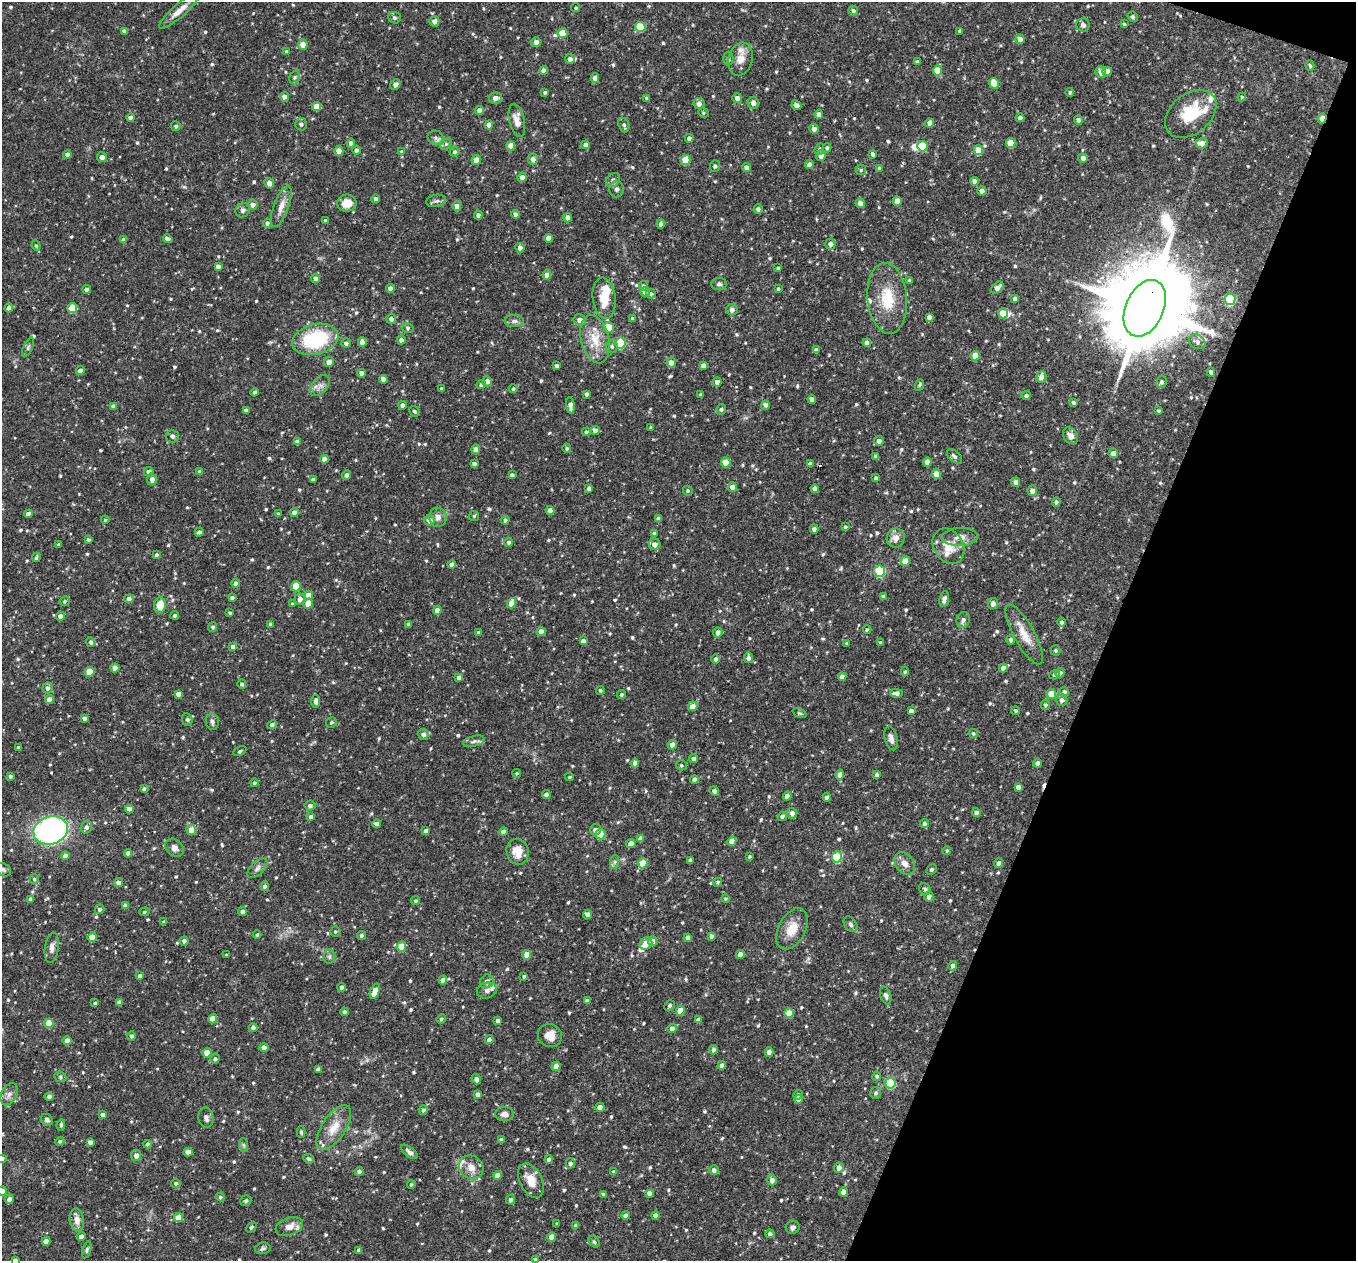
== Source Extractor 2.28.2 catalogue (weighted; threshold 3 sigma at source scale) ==
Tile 8 of 4 x 4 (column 4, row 2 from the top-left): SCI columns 4065-5418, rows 2783-4041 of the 5421 x 5435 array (HDU 1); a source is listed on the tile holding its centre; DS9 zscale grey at full resolution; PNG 1358 x 1263 px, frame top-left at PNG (2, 2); each listed source drawn as its Kron ellipse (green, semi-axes under 4 px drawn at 4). Shown black and unused: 18% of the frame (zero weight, under 2 of 3 exposures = <1% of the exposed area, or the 3 px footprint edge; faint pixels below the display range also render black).
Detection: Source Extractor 2.28.2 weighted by HDU 2 'WHT'; one run over the whole footprint, this tile lists its part. Background 0.0768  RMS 0.0052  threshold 0.0233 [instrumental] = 3 sigma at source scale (4.5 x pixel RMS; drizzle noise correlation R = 1.50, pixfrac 1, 0.05/0.05 arcsec/px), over >= 5 px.
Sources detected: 728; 2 inside a brighter object's white glare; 2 cosmic-ray / hot-pixel residue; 1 long thin detection or spike segment (spike, bleed or trail) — neither listed nor drawn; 9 inside a brighter listed object's ellipse — not listed separately; of the other 714, all 500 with FLUX_AUTO >= 0.724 (the completeness limit of this list) listed and drawn (214 fainter detections not listed), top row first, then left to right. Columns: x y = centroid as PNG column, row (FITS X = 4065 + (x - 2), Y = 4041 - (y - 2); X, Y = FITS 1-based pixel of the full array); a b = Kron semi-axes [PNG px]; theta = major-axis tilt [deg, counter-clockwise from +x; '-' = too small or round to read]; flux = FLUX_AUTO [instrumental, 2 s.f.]
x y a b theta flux
576 8 4 4 - 0.76
179 11 26 6 41 5.3
853 11 5 4 - 1.3
1133 17 5 5 - 0.94
394 18 6 5 - 0.96
434 21 5 5 - 2.5
1124 24 3 3 - 0.83
1083 25 6 6 - 1.5
640 27 5 5 - 19
125 31 4 4 - 2.3
960 31 4 4 - 1.3
562 33 5 5 - 12
1020 39 5 4 - 2.8
536 42 5 4 - 2.7
303 45 5 5 - 5
287 52 4 4 - 1.5
728 58 7 5 -90 0.83
570 59 5 5 - 2.2
741 59 17 12 74 5.9
917 62 4 4 - 0.84
1310 66 5 4 - 0.9
544 71 4 4 - 2.8
937 71 5 4 - 11
1107 71 5 4 - 3.6
1101 72 6 5 - 3.1
295 77 7 5 73 1.1
595 78 4 4 - 3.3
994 83 5 5 - 10
395 84 6 4 49 1.4
1070 92 4 4 - 0.82
545 93 3 3 - 1
284 97 5 4 - 2.6
1242 97 4 4 - 0.77
495 98 6 5 - 3.1
647 98 4 4 - 1.1
737 98 5 4 - 2.8
753 103 6 5 - 3.1
699 104 5 5 - 3.3
796 105 5 4 - 2.1
317 107 4 4 - 7
479 110 4 4 - 3.3
703 113 5 4 - 0.73
819 114 4 4 - 2.4
1191 114 29 20 40 20
131 118 4 4 - 2.3
1020 118 4 4 - 2.5
1322 118 5 3 - 5.2
517 120 17 7 -77 5
1078 120 4 4 - 1.4
929 123 4 4 - 2.2
301 124 6 6 - 1.5
489 125 4 4 - 4.3
624 125 7 5 -69 1.3
176 126 5 4 - 1.2
814 129 5 4 - 2.6
435 137 8 7 - 1.6
689 138 4 4 - 2.1
351 143 4 4 - 1.8
1011 143 5 4 - 11
1202 143 6 5 - 2.8
446 144 6 5 - 1
586 145 4 4 - 2.7
511 146 4 4 - 5.9
922 146 5 5 - 11
827 148 4 3 - 0.92
819 149 6 4 68 0.83
356 150 4 4 - 1.4
978 150 5 4 - 8
339 151 4 4 - 7
402 152 4 4 - 0.89
455 152 5 4 - 1.2
67 154 4 4 - 2.3
873 154 4 3 - 1.7
821 156 5 5 - 3.4
102 157 5 5 - 2.9
1083 158 5 4 - 2.2
533 159 5 5 - 2.9
476 160 5 4 - 5.1
686 160 5 5 - 12
809 165 4 4 - 2.5
715 166 6 5 - 1
746 168 4 4 - 2.6
879 168 4 3 - 0.95
861 170 5 5 - 0.84
522 177 5 4 - 2.4
613 180 8 6 40 1.7
975 181 4 4 - 2.5
269 183 5 5 - 2.9
617 189 8 7 - 1.6
982 191 4 4 - 2.6
376 199 4 4 - 1.7
436 201 10 6 9 1.5
897 201 4 4 - 5.6
347 203 9 8 - 6.3
860 203 5 4 - 2.6
253 205 5 5 - 2.7
281 206 22 7 70 4.4
457 206 4 4 - 3
758 209 4 4 - 1.3
243 210 8 6 45 1.7
516 214 4 4 - 1.9
478 215 4 4 - 1.6
568 218 4 4 - 2.6
325 220 3 3 - 0.93
267 223 4 4 - 1.3
661 224 4 3 - 1.6
549 238 4 4 - 4.4
168 239 5 4 - 1.9
124 240 4 4 - 2.5
830 244 5 5 - 2.7
36 246 5 4 - 0.8
520 248 5 4 - 2.3
218 266 4 4 - 2.2
778 268 4 4 - 0.92
547 275 4 4 - 4.2
315 278 4 4 - 2.8
909 280 4 3 - 0.84
719 284 8 6 0 1.2
644 286 5 4 - 1.5
390 288 4 4 - 3.1
997 288 7 4 41 3.3
87 289 4 4 - 2.5
778 289 3 3 - 0.86
645 292 5 5 - 3.4
651 294 5 5 - 1.2
604 298 21 11 -82 10
887 298 35 19 -85 18
1015 299 4 4 - 1.9
1230 299 6 5 - 53
9 308 4 4 - 2.6
72 308 5 5 - 18
1145 308 30 19 66 9600
732 310 5 5 - 2.1
1003 313 5 5 - 8.8
929 317 4 4 - 2.2
632 318 3 3 - 0.98
391 319 5 5 - 2.1
580 320 6 5 - 3
514 321 9 6 0 1.6
609 327 5 5 - 6.1
408 328 6 5 - 1.1
315 339 23 15 14 39
595 339 25 14 -76 11
401 340 4 4 - 2.2
362 342 5 4 - 3.7
1197 342 9 6 -33 2
346 343 5 4 - 1.8
621 343 5 5 - 28
867 343 4 4 - 3.2
612 346 6 6 - 1.4
28 347 10 4 65 1.2
816 350 4 4 - 2.5
975 356 5 4 - 7.8
329 362 5 4 - 3.6
671 362 5 4 - 2.8
557 366 4 4 - 1.9
703 366 4 4 - 2.8
80 371 4 4 - 2.8
1211 372 4 4 - 1.3
361 373 4 4 - 2.3
1041 377 6 5 - 2.6
383 379 4 4 - 2.8
487 381 5 5 - 3.2
717 382 4 4 - 2.5
1162 382 6 5 - 1.4
320 385 12 7 49 2.9
481 385 4 4 - 2.3
919 385 6 4 68 0.91
441 389 3 3 - 0.97
513 389 4 4 - 0.96
254 392 4 3 - 1.2
586 394 4 3 - 1.3
701 395 4 3 - 1.1
1026 396 4 4 - 1.1
812 399 4 4 - 2.1
1073 403 4 3 - 1.1
402 405 4 4 - 2.3
570 405 8 4 -83 2.7
765 405 4 4 - 1.7
113 406 4 4 - 2.2
721 409 5 4 - 1.1
246 410 4 3 - 1.7
414 411 5 4 - 0.84
1159 411 4 3 - 0.84
651 427 3 3 - 0.85
595 430 4 4 - 3
586 432 4 4 - 0.86
172 436 6 6 - 1.2
1071 436 9 7 -58 3.3
879 441 5 5 - 2.2
297 442 4 4 - 2.5
567 448 4 4 - 0.75
476 449 5 4 - 3.1
1113 453 5 4 - 2.7
876 456 4 4 - 1.1
954 456 9 5 -44 1.7
324 459 4 4 - 2.8
726 462 5 4 - 9.9
927 462 4 4 - 4.9
474 464 4 4 - 1.6
810 464 4 4 - 2.4
149 472 5 4 - 2.6
200 472 4 4 - 2.4
937 474 4 4 - 5.8
347 475 5 4 - 1.4
512 475 4 4 - 1.2
876 478 4 3 - 1.2
152 479 6 5 - 2.9
313 479 4 3 - 1.1
1016 482 4 4 - 2.4
732 487 5 4 - 3.5
589 489 4 4 - 2.5
815 489 4 4 - 2.5
688 491 5 4 - 0.9
1032 491 5 5 - 2.8
1056 502 4 4 - 1.4
550 511 4 4 - 2.8
294 512 4 4 - 2.5
28 514 4 4 - 2.8
278 514 4 3 - 0.79
474 516 5 5 - 0.73
438 517 9 8 - 3
659 519 4 4 - 2.7
105 520 4 3 - 0.72
429 520 5 5 - 3.6
505 520 4 4 - 1.1
845 527 4 3 - 1
814 529 4 4 - 1.9
199 532 4 4 - 1.5
654 533 4 3 - 1
960 537 18 9 1 4.7
896 538 9 9 - 3.3
88 540 4 4 - 0.98
509 542 4 4 - 1.4
59 544 4 4 - 0.76
655 544 6 5 - 3.1
948 546 19 14 -58 9
156 555 4 4 - 1.2
36 557 5 3 - 0.91
905 561 5 4 - 6.9
452 564 4 4 - 1.8
880 571 5 5 - 44
236 583 4 4 - 2.3
296 586 5 4 - 15
309 595 5 4 - 5.3
883 596 4 3 - 1.2
129 598 5 4 - 1.7
232 598 4 4 - 1.3
300 599 5 5 - 2.8
944 599 8 5 82 1.7
65 601 5 4 - 0.93
308 603 5 4 - 5.1
511 603 5 4 - 6.2
292 604 4 4 - 0.98
993 604 5 5 - 2.8
160 605 8 6 86 7.3
437 610 4 4 - 3.4
230 613 4 3 - 0.8
175 615 4 4 - 1.2
60 616 4 4 - 2.4
963 620 8 6 62 2.2
1061 622 4 4 - 1.2
271 624 4 3 - 1.2
409 624 4 3 - 1.8
213 627 5 4 - 1.2
867 630 4 3 - 0.77
478 632 4 3 - 0.97
541 632 4 4 - 4.1
718 632 5 4 - 2.5
1024 634 34 10 -61 8.7
1011 640 4 4 - 1.3
583 641 4 4 - 2.6
91 642 5 4 - 1.4
880 642 4 4 - 0.76
847 643 4 3 - 0.95
233 647 4 4 - 2.4
1056 650 5 5 - 0.82
748 658 5 4 - 1.9
716 659 4 4 - 1.4
115 668 4 4 - 4.3
1003 668 4 4 - 2.5
90 672 5 5 - 14
905 672 4 4 - 0.85
1060 673 4 4 - 2.8
1054 675 5 4 - 1.1
842 677 4 4 - 2.8
459 678 4 4 - 2.2
242 684 5 4 - 0.98
47 688 5 5 - 2.1
600 690 4 4 - 0.8
1064 692 5 4 - 1.6
896 693 6 4 -2 2.3
178 694 4 4 - 2.9
622 694 4 4 - 0.96
1051 694 5 5 - 11
49 699 4 4 - 3.6
1062 700 6 5 - 1.8
316 701 6 4 85 1.6
1045 705 5 4 - 1.1
693 706 5 4 - 4.3
911 711 4 4 - 2.4
1016 711 4 4 - 0.86
799 713 7 4 -25 0.77
85 718 4 4 - 1.7
187 720 6 5 - 0.81
212 722 8 6 -82 1.4
331 723 5 5 - 0.88
272 725 5 4 - 1.6
973 733 5 4 - 0.75
423 734 5 5 - 1.9
891 738 12 6 -76 2.5
474 741 11 5 15 1.7
672 745 5 4 - 2.8
19 748 3 3 - 0.89
240 751 7 4 27 0.74
693 759 4 4 - 1.7
635 763 4 4 - 2.4
1037 763 4 4 - 2.4
681 765 5 5 - 0.86
517 773 4 4 - 0.73
840 775 5 4 - 2.7
877 775 4 4 - 1.7
10 776 4 3 - 1.1
570 777 4 3 - 0.84
694 779 4 4 - 2.5
254 783 4 4 - 1
1018 787 4 4 - 2.2
144 789 4 3 - 1.3
714 791 5 4 - 1.6
546 795 4 4 - 2.5
787 796 4 4 - 4
827 797 4 4 - 2.7
310 806 5 5 - 1.9
129 809 4 4 - 2.9
976 812 4 4 - 1.6
792 813 5 5 - 3.1
782 816 5 4 - 1.2
311 817 4 4 - 2.5
924 823 4 4 - 1
377 824 4 4 - 1.7
86 827 6 5 - 1.7
51 830 17 14 19 130
191 830 5 5 - 6.3
596 830 5 5 - 2.8
426 831 4 4 - 2.8
503 832 4 4 - 2
601 834 5 5 - 21
641 838 4 4 - 2.8
732 841 5 4 - 5.8
631 844 5 4 - 3.1
174 848 10 8 -44 2.7
947 851 4 4 - 0.77
518 852 13 11 -77 8.7
128 853 4 4 - 2.3
65 856 4 4 - 2.3
749 857 4 3 - 0.73
837 857 5 5 - 32
690 860 4 3 - 1.4
615 862 7 4 89 1.1
643 863 5 4 - 15
905 863 12 9 -53 3.5
999 863 4 4 - 2.4
257 868 12 6 43 2.1
3 870 8 6 -29 1.2
931 870 5 4 - 0.87
34 879 4 4 - 0.85
718 882 4 4 - 0.95
118 883 4 4 - 2.8
265 886 5 4 - 1.5
925 889 6 5 - 0.93
929 897 5 4 - 2.5
31 899 4 4 - 2.6
726 899 4 4 - 0.73
416 901 4 4 - 1.1
125 906 4 4 - 2.4
100 909 5 4 - 1.4
144 912 5 4 - 0.88
242 912 4 4 - 1.8
587 914 5 4 - 2.7
164 922 4 3 - 0.92
850 924 8 6 -56 1.3
792 929 22 13 62 8.7
335 932 5 5 - 0.85
257 935 4 3 - 0.8
361 935 5 4 - 1.1
711 936 4 3 - 1.6
92 937 4 4 - 7.9
688 938 4 4 - 2.3
184 941 4 4 - 1.8
652 941 5 4 - 6.3
646 943 7 6 - 4.3
401 947 5 4 - 16
52 948 15 7 82 3
740 954 4 4 - 3.3
227 955 3 3 - 1.4
527 955 4 4 - 6.5
329 957 7 6 - 1.2
953 966 5 4 - 2.6
140 976 4 4 - 2.4
524 976 3 3 - 0.9
443 980 4 4 - 3.5
487 981 7 6 - 1.6
342 987 4 4 - 1.4
487 990 10 8 14 2.4
375 991 8 4 68 8.6
886 995 9 5 -72 1.4
587 1001 4 4 - 1.9
119 1002 4 4 - 2.2
95 1003 4 4 - 0.87
669 1005 5 5 - 1.2
680 1011 4 4 - 7.9
344 1012 4 4 - 1.4
789 1013 5 4 - 10
213 1019 5 4 - 8.3
441 1019 5 4 - 0.83
699 1020 4 4 - 2.6
498 1021 4 4 - 2.4
49 1023 5 4 - 12
253 1028 4 4 - 1.8
672 1029 4 4 - 2.6
550 1035 12 11 - 6
131 1036 4 4 - 1.2
489 1040 4 4 - 1.7
67 1041 4 4 - 3.3
264 1047 4 4 - 3.2
714 1050 4 4 - 1.7
769 1052 5 4 - 3
207 1053 5 4 - 8.9
215 1059 5 4 - 1.3
722 1065 4 4 - 2.1
556 1066 5 4 - 7
318 1069 4 3 - 1.8
877 1076 4 4 - 0.74
60 1077 6 5 - 0.89
476 1079 5 4 - 1.6
890 1083 5 5 - 28
876 1093 6 5 - 1.2
9 1094 12 7 63 2.7
478 1094 4 4 - 2.5
798 1095 5 4 - 1.2
49 1097 4 4 - 2.1
798 1100 4 4 - 2.5
600 1107 4 4 - 3.1
423 1110 5 4 - 1.4
505 1114 9 7 -5 2.5
103 1115 4 4 - 2.6
206 1118 10 7 -79 2.1
47 1120 6 5 - 1.5
61 1125 5 3 - 0.96
334 1128 26 12 56 9.2
301 1132 5 4 - 0.73
501 1140 4 4 - 1.9
60 1141 5 4 - 0.98
90 1142 4 4 - 2.4
147 1144 4 4 - 1.4
243 1145 7 4 -88 0.88
188 1152 4 4 - 5.3
409 1152 10 4 -39 1.7
136 1155 5 5 - 2.6
2 1159 4 4 - 1.5
309 1159 5 4 - 1.2
549 1159 4 4 - 2.5
570 1163 5 4 - 1.5
471 1167 13 11 -41 5.1
839 1168 5 5 - 2.9
714 1170 5 5 - 2
359 1171 4 4 - 1.8
614 1172 4 4 - 1.7
497 1175 4 4 - 6.6
772 1180 5 5 - 2.3
531 1181 18 11 -63 7.5
176 1183 5 4 - 1.1
411 1185 4 3 - 0.85
2 1191 4 4 - 2.9
843 1192 4 4 - 3.1
649 1193 4 4 - 3
603 1194 3 3 - 0.92
220 1197 4 4 - 1.1
9 1199 5 4 - 2.6
511 1200 5 4 - 1.9
246 1201 5 5 - 0.88
625 1215 4 4 - 1.9
655 1215 4 4 - 3.1
178 1217 5 4 - 9.1
77 1220 11 7 -83 3.5
557 1224 3 3 - 0.75
576 1226 4 4 - 2.2
251 1227 6 3 45 0.8
289 1227 14 9 19 4.6
793 1227 7 6 - 1.5
770 1234 4 4 - 1.6
81 1236 4 4 - 2.6
552 1237 4 4 - 5.9
46 1241 4 4 - 3.8
594 1242 6 4 -47 0.88
263 1248 8 5 13 1.1
87 1250 8 4 73 0.86
359 1250 4 4 - 2.2
15 1260 4 3 - 1.3
536 1260 4 4 - 1.4
Overlapping masked pixels (flux is a lower limit): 2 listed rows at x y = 1322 118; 1145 308
Isophote crosses this tile's border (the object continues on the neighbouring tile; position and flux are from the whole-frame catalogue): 5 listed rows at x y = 3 870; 2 1159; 2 1191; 15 1260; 536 1260